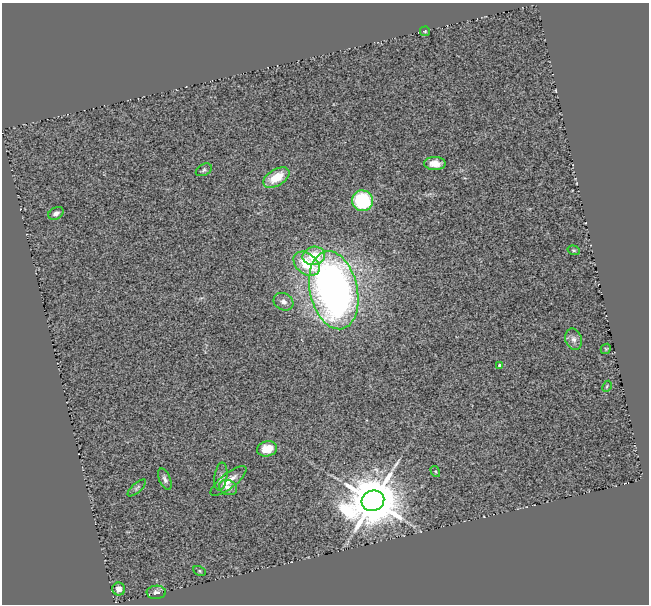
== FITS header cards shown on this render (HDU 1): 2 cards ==
NAXIS1  =                  647
NAXIS2  =                  602

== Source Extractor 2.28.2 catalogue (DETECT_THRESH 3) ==
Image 647 x 602 px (HDU 1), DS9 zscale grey, 1 PNG px = 1 image px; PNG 651 x 606 px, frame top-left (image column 1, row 602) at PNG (2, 3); each listed source drawn as its Kron ellipse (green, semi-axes under 4 px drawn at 4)
Background 0.7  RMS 0.15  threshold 0.442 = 3 sigma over >= 5 px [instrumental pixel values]
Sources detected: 26; all 26 listed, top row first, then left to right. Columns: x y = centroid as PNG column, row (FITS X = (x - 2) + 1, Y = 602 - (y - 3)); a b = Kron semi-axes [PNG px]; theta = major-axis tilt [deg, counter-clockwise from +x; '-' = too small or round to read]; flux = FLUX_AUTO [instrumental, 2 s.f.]
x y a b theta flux
425 31 5 4 - 13
435 163 11 6 -2 100
204 170 8 5 28 22
276 177 14 8 31 250
362 201 10 10 - 660
56 213 8 6 32 42
574 250 6 4 -19 14
314 256 11 9 11 230
306 264 14 10 -40 330
334 290 40 23 -77 6400
283 302 10 8 -30 52
574 339 11 8 -75 56
606 349 5 4 - 12
500 365 4 4 - 30
607 386 6 3 64 13
267 449 10 7 14 160
435 471 6 3 -58 11
221 477 14 6 82 47
165 479 11 5 -69 35
228 481 22 7 38 130
137 488 11 4 42 21
228 488 9 7 -23 62
373 501 11 10 - 82000
200 571 6 4 -28 13
119 589 6 6 - 50
156 592 9 6 2 43